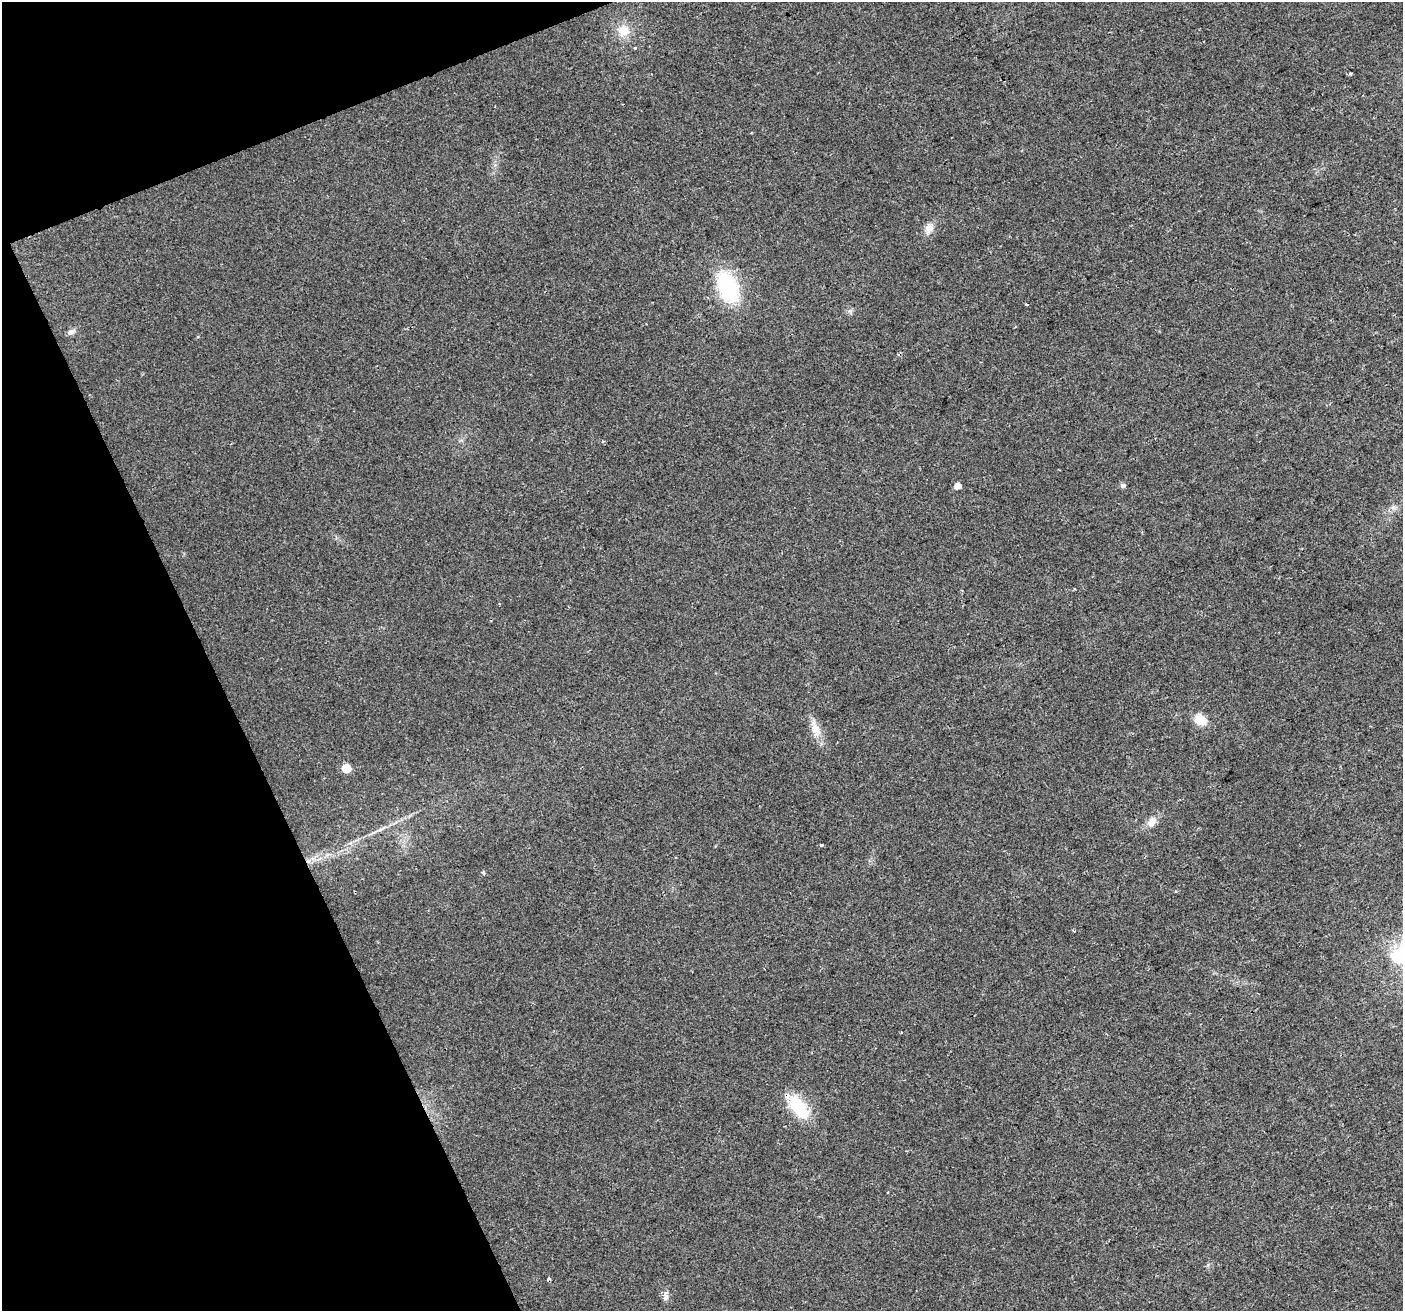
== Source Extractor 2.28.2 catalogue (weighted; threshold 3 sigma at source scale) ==
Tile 5 of 4 x 4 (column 1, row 2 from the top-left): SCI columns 3-1403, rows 2760-4068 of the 5607 x 5461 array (HDU 1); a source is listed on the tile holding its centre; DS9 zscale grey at full resolution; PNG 1405 x 1313 px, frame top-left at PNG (2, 2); no overlay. Shown black and unused: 19% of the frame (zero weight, under 2 of 3 exposures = <1% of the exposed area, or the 3 px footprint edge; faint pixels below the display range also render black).
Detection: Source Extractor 2.28.2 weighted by HDU 2 'WHT'; one run over the whole footprint, this tile lists its part. Background 0.0293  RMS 0.0063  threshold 0.0285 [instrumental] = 3 sigma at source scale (4.5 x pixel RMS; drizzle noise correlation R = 1.50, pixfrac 1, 0.0396/0.0396 arcsec/px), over >= 5 px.
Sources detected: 22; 3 cosmic-ray / hot-pixel residue — not listed; the other 19 listed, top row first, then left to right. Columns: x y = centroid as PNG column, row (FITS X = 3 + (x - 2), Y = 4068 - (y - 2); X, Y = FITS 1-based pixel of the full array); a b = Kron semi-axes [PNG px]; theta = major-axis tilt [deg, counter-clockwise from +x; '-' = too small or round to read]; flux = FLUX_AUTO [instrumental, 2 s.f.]
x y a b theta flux
624 31 16 16 - 9.7
635 48 3 3 - 2.3
929 228 14 10 70 5.3
728 287 30 18 -66 58
1026 304 3 3 - 1.3
71 332 12 7 25 2.7
1123 485 7 6 - 1.4
957 486 5 5 - 5.1
1200 720 12 10 -34 11
815 729 27 10 -70 8.3
346 768 6 6 - 16
1152 821 14 9 52 5.3
373 833 15 3 24 2.3
821 845 3 3 - 0.82
484 873 4 3 - 1.6
1074 931 3 3 - 0.73
1402 957 18 15 -8 34
798 1107 33 16 -53 25
665 1297 11 6 71 2.4
Overlapping masked pixels (flux is a lower limit): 1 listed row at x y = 798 1107
Isophote crosses this tile's border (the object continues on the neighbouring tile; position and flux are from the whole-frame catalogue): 1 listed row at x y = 1402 957